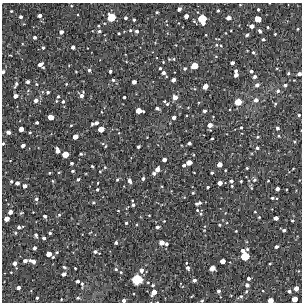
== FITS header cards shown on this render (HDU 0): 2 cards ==
NAXIS1  =                  300 / Width of image
NAXIS2  =                  300 / Height of image

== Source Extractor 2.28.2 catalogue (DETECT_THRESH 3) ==
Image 300 x 300 px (HDU 0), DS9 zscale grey, 1 PNG px = 1 image px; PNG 304 x 304 px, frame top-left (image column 1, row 300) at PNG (2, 3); no overlay
Background 1380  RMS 180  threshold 548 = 3 sigma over >= 5 px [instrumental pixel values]
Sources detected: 228; all 228 listed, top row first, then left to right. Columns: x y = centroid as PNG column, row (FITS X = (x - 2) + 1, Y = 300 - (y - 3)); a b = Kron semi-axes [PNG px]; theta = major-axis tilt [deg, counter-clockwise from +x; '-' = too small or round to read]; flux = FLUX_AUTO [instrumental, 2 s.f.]
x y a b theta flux
240 5 4 3 - 9200
179 9 4 3 - 40000
258 9 3 3 - 18000
11 11 3 3 - 13000
218 11 3 3 - 19000
157 12 3 2 - 13000
40 15 4 3 - 38000
186 16 4 4 - 66000
21 17 3 3 - 28000
111 17 6 6 - 310000
125 18 3 3 - 26000
228 18 4 4 - 61000
202 19 7 6 - 320000
258 19 5 4 - 180000
134 20 3 3 - 19000
99 26 3 3 - 12000
252 26 4 4 - 57000
268 27 3 3 - 13000
298 29 3 2 - 11000
130 30 4 3 - 15000
99 31 5 4 - 24000
137 31 3 3 - 30000
260 31 4 3 - 33000
61 32 4 4 - 38000
119 33 3 2 - 12000
226 33 3 2 - 6200
275 34 3 2 - 12000
206 35 2 2 - 6900
247 35 6 4 38 18000
35 37 3 3 - 30000
263 39 3 3 - 22000
216 45 5 4 - 16000
221 46 4 2 - 9100
73 47 4 3 - 35000
43 48 4 4 - 21000
253 52 5 4 - 18000
216 56 5 3 - 10000
174 59 5 4 - 15000
163 62 3 2 - 8900
232 63 4 3 - 38000
41 65 6 4 -38 63000
194 66 5 5 - 180000
160 68 3 3 - 15000
185 68 4 4 - 23000
277 68 4 2 - 9000
89 70 5 4 - 25000
110 71 3 3 - 24000
236 71 3 3 - 29000
251 71 4 3 - 28000
3 72 4 3 - 30000
76 72 3 2 - 8900
163 73 4 3 - 40000
288 73 3 2 - 15000
299 74 4 3 - 43000
236 75 4 4 - 51000
255 77 4 4 - 31000
113 80 5 4 - 21000
173 80 4 4 - 51000
28 82 4 4 - 34000
134 82 4 4 - 56000
16 84 8 4 65 31000
36 84 4 3 - 12000
66 84 3 2 - 9100
257 85 5 4 - 37000
285 85 4 3 - 24000
205 86 5 4 - 93000
278 91 5 5 - 26000
48 92 3 3 - 20000
82 95 5 4 - 49000
15 96 5 4 - 49000
58 96 4 3 - 16000
124 97 3 3 - 18000
175 97 5 4 - 86000
36 100 5 5 - 49000
256 100 6 5 - 45000
56 101 4 3 - 11000
63 101 4 4 - 24000
164 101 3 2 - 12000
238 102 6 5 - 180000
167 104 4 3 - 15000
275 104 5 4 - 12000
157 108 4 3 - 28000
139 111 5 4 - 130000
143 111 3 2 - 13000
204 111 3 3 - 29000
102 112 3 2 - 7400
299 115 3 3 - 16000
51 117 5 4 - 110000
174 117 4 4 - 48000
37 122 3 3 - 23000
96 123 4 3 - 41000
92 124 4 3 - 21000
71 125 3 2 - 9700
210 125 5 5 - 75000
241 127 4 3 - 14000
277 128 3 3 - 29000
21 129 4 4 - 73000
101 129 5 4 - 140000
8 132 4 4 - 50000
30 133 4 3 - 11000
279 136 3 3 - 11000
75 137 4 4 - 98000
258 137 4 3 - 14000
212 139 3 2 - 16000
294 142 3 3 - 11000
3 143 4 3 - 14000
189 143 4 3 - 28000
23 145 4 3 - 39000
106 146 4 3 - 12000
138 147 4 3 - 24000
257 148 4 4 - 23000
57 150 6 4 -74 57000
65 154 5 5 - 160000
81 154 3 3 - 16000
164 160 4 4 - 55000
189 162 5 4 - 100000
72 163 3 3 - 21000
219 164 4 4 - 87000
184 165 4 3 - 26000
92 166 3 2 - 13000
105 167 4 4 - 12000
247 168 3 3 - 12000
157 169 5 4 - 70000
225 170 3 2 - 10000
73 171 3 3 - 16000
100 171 3 3 - 9600
59 172 4 2 - 10000
49 173 3 2 - 11000
154 173 4 3 - 32000
212 173 3 3 - 20000
143 178 3 3 - 25000
78 179 4 3 - 19000
117 179 5 4 - 13000
254 180 6 5 - 25000
11 181 3 3 - 16000
53 181 4 4 - 12000
130 181 5 4 - 45000
231 181 4 3 - 28000
241 181 3 3 - 12000
268 181 2 2 - 9000
17 183 4 4 - 45000
98 183 3 2 - 7600
220 183 4 4 - 67000
25 186 4 4 - 46000
232 186 4 3 - 12000
208 187 3 3 - 17000
251 188 4 3 - 13000
97 189 3 2 - 15000
277 189 4 4 - 49000
193 193 3 3 - 13000
272 198 5 4 - 23000
36 199 4 4 - 27000
93 202 4 4 - 15000
200 203 4 4 - 19000
197 204 3 3 - 19000
133 205 5 5 - 31000
118 210 3 2 - 6500
197 210 5 4 - 15000
10 212 4 4 - 59000
33 212 2 2 - 6500
255 212 3 2 - 9100
21 213 5 4 - 13000
59 215 4 4 - 17000
149 215 3 2 - 8400
45 216 4 3 - 32000
259 217 3 3 - 11000
276 218 4 4 - 60000
7 219 4 4 - 93000
292 221 3 3 - 17000
126 223 3 3 - 16000
137 224 3 2 - 10000
219 225 3 2 - 14000
19 227 4 4 - 26000
157 227 4 4 - 27000
284 230 4 3 - 31000
236 231 3 2 - 9300
15 233 4 3 - 14000
50 233 3 3 - 18000
36 235 5 4 - 24000
44 238 3 3 - 30000
116 243 3 3 - 23000
162 243 4 4 - 80000
166 244 4 3 - 23000
276 247 4 3 - 33000
34 248 3 3 - 32000
247 249 4 3 - 14000
242 250 3 3 - 38000
57 252 4 3 - 14000
95 252 5 4 - 32000
49 254 4 4 - 100000
245 256 6 6 - 330000
53 257 3 3 - 13000
25 261 4 3 - 42000
33 261 7 4 -20 60000
222 261 4 4 - 87000
15 263 5 4 - 59000
270 264 3 2 - 12000
64 267 5 3 - 17000
75 268 3 3 - 13000
188 268 5 5 - 39000
212 268 5 4 - 110000
116 269 4 3 - 16000
141 270 6 5 - 54000
11 272 2 2 - 9000
121 272 4 3 - 12000
64 274 4 3 - 48000
248 278 3 3 - 31000
137 279 7 7 - 520000
194 280 4 3 - 34000
77 281 4 3 - 30000
148 282 3 3 - 9600
82 284 6 3 -86 23000
153 285 4 3 - 18000
247 285 4 4 - 38000
18 288 4 3 - 41000
296 288 4 4 - 84000
218 291 3 3 - 32000
246 291 5 4 - 15000
289 291 3 3 - 32000
154 292 5 4 - 98000
241 296 4 3 - 14000
37 298 3 3 - 19000
78 298 4 4 - 18000
61 299 2 2 - 9300
294 299 5 4 - 130000
124 300 4 3 - 38000
271 300 4 4 - 100000
202 301 3 3 - 12000
At the frame edge (FLAGS 8, measured only in part): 7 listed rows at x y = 3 72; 299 74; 3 143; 294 299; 124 300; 271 300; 202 301

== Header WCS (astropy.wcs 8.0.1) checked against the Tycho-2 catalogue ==
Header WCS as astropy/WCSLIB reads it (CRVAL/CRPIX/CD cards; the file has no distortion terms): RA---TAN/DEC--TAN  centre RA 17:47:56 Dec -26:34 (266.98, -26.57 deg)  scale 1.7 arcsec/px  FOV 8.5' x 8.5'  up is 0 deg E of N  parity normal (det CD < 0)
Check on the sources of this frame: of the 60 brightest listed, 3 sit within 1.7 arcsec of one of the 3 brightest Tycho-2 stars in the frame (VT <= 11.61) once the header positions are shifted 1.91 arcsec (0.82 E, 1.72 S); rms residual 0.11 arcsec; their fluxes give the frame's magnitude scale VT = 25.16 - 2.5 log10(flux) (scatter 0.18 mag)
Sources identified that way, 3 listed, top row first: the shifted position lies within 1.7 arcsec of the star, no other Tycho-2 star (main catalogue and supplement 1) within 3.4 arcsec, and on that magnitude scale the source's flux lands within +1.5 / -3 mag of the star's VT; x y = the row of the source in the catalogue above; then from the Tycho-2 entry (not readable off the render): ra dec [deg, ICRS J2000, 3 dp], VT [Tycho-2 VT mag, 2 dp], TYC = Tycho-2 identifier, HIP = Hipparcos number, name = IAU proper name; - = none
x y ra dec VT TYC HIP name
111 17 267.005 -26.503 11.61 6836-284-1 - -
245 256 266.934 -26.616 11.36 6836-415-1 - -
137 279 266.991 -26.627 10.29 6836-10-1 - -